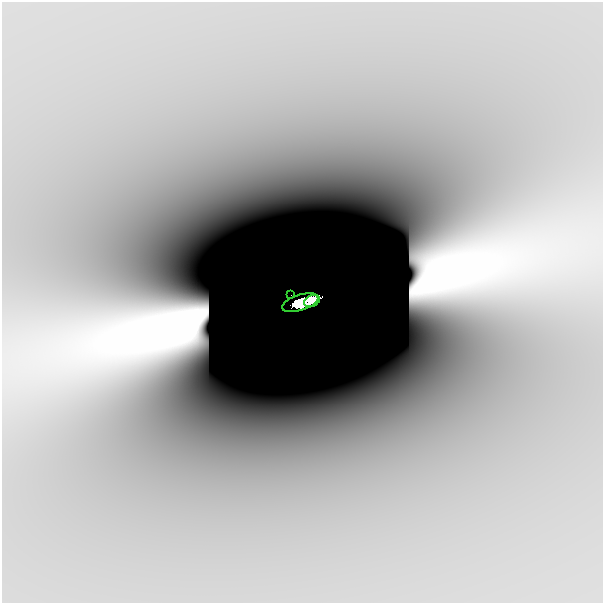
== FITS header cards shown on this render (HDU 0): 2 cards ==
NAXIS1  =                  601
NAXIS2  =                  601

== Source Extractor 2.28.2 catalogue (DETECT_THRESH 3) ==
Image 601 x 601 px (HDU 0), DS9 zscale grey, 1 PNG px = 1 image px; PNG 605 x 605 px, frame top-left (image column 1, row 601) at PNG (2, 2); each listed source drawn as its Kron ellipse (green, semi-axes under 4 px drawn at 4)
Background -6.44e-10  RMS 1.9e-10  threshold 5.57e-10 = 3 sigma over >= 5 px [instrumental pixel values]
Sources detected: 5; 2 with non-positive FLUX_AUTO (blend fragments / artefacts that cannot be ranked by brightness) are neither listed nor drawn; the other 3 listed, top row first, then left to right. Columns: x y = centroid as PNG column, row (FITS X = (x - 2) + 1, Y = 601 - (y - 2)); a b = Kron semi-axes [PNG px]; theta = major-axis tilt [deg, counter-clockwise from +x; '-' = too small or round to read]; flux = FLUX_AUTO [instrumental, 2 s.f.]
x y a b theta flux
291 295 2 2 - 7.5e-04
312 301 8 5 24 8.2e-02
300 303 19 8 17 7.3e-01
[2 non-positive-flux detections neither listed nor drawn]